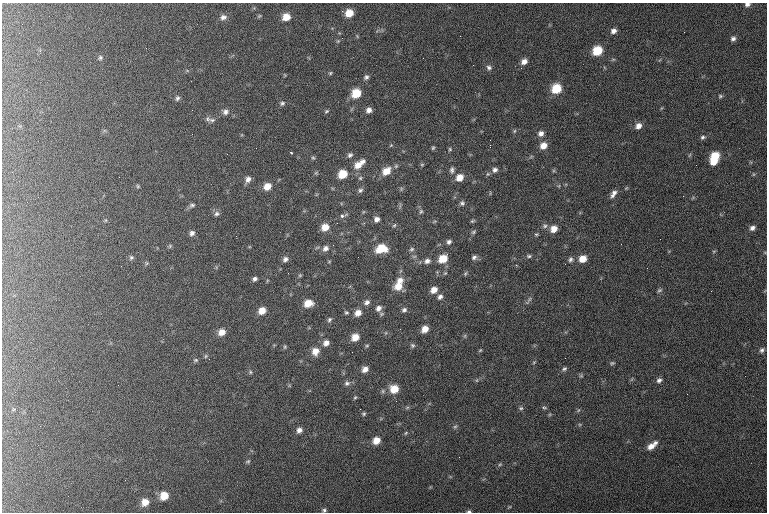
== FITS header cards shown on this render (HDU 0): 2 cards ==
NAXIS1  =                  765 / length of data axis 1
NAXIS2  =                  510 / length of data axis 2

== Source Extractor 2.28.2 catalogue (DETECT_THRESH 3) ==
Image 765 x 510 px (HDU 0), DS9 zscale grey, 1 PNG px = 1 image px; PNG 769 x 514 px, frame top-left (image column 1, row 510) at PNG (2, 3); no overlay
Background 129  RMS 7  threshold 20.9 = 3 sigma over >= 5 px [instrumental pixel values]
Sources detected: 146; all 146 listed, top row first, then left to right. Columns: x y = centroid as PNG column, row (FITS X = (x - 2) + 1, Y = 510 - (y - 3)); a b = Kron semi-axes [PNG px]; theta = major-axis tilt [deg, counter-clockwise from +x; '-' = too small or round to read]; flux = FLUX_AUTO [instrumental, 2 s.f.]
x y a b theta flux
747 4 6 5 - 1400
349 13 7 6 - 6300
259 16 5 4 - 510
223 17 8 6 21 1700
286 17 7 6 - 5600
613 31 7 6 - 2200
684 32 2 2 - 300
342 38 2 2 - 250
733 39 6 6 - 1400
146 48 2 2 - 280
40 51 5 4 - 670
597 51 8 7 - 13000
100 58 7 6 - 1100
524 61 8 6 40 2700
489 67 7 6 - 1400
330 73 5 4 - 560
366 77 6 5 - 1100
556 89 8 7 - 14000
356 93 8 7 - 11000
720 96 6 5 - 700
177 98 7 6 - 1100
282 103 7 6 - 1000
369 110 6 6 - 2200
326 111 6 4 22 610
225 112 8 7 - 1800
207 119 7 7 - 1200
212 120 9 5 -8 1200
638 126 8 7 - 2700
514 131 6 4 87 580
541 134 7 6 - 2000
703 137 6 5 - 970
391 145 5 4 - 490
490 145 3 2 - 4200
543 146 7 6 - 4200
433 148 5 4 - 640
450 149 5 4 - 550
291 152 3 2 - 640
350 155 7 6 - 1300
715 156 8 7 - 11000
313 158 5 5 - 590
363 161 6 6 - 1500
714 161 7 6 - 6400
358 165 11 8 42 5000
422 165 6 4 1 500
452 170 8 5 90 1300
495 170 6 6 - 1500
386 171 11 9 39 6200
343 174 8 7 - 9600
753 174 5 3 - 490
460 177 8 7 - 4600
360 178 6 5 - 890
248 179 8 6 71 2100
138 186 5 4 - 590
267 186 7 6 - 4800
401 189 6 4 72 630
360 190 7 6 - 1300
613 194 11 5 57 2200
462 203 6 5 - 1100
192 205 9 6 16 1300
421 211 7 5 87 870
363 212 6 4 71 540
216 214 8 6 26 1400
342 216 8 4 17 1800
377 219 6 6 - 2300
472 221 5 3 - 600
394 225 6 5 - 690
545 226 7 6 - 1100
325 227 8 7 - 5600
752 228 7 5 32 1700
554 229 7 6 - 4300
473 232 6 4 28 690
192 233 7 6 - 1700
536 234 5 4 - 550
236 236 2 2 - 540
449 242 5 5 - 1200
170 246 6 5 - 700
325 248 8 7 - 2300
381 249 11 8 11 11000
412 249 7 6 - 970
714 251 5 3 - 480
529 256 7 5 -8 900
131 257 6 6 - 930
474 257 7 5 28 1300
285 259 6 5 - 1500
443 259 8 6 37 8500
570 259 7 6 - 1200
583 259 7 7 - 5400
427 261 8 6 22 1900
146 263 6 4 -72 560
516 265 3 3 - 520
647 268 2 2 - 290
288 273 3 2 - 400
465 274 6 4 59 540
300 275 5 4 - 480
255 279 4 4 - 1200
400 280 9 7 15 3100
398 286 9 8 - 5700
434 290 7 5 37 3500
659 290 8 5 37 890
440 297 7 5 53 1500
529 300 14 4 58 1200
367 302 8 6 28 1700
308 303 8 6 9 6200
378 308 8 7 - 2300
404 310 6 6 - 1100
262 311 7 6 - 4700
346 312 5 4 - 670
358 313 8 6 33 3500
329 320 7 5 48 910
425 329 7 5 49 4200
222 332 7 7 - 3700
355 337 7 6 - 5200
326 343 7 6 - 2500
412 345 7 6 - 840
285 347 6 4 70 610
480 350 5 4 - 440
762 350 6 5 - 1200
315 351 9 8 - 4500
206 356 6 4 88 580
196 360 6 5 - 670
534 362 5 3 - 480
612 363 7 4 1 710
365 369 7 6 - 2700
564 369 6 5 - 910
250 372 6 4 -89 570
581 376 6 4 0 630
659 380 6 5 - 1400
347 383 8 7 - 1400
394 389 8 8 - 7400
355 397 5 4 - 530
521 408 7 5 1 820
544 408 7 3 -8 590
13 410 6 4 20 690
364 414 4 4 - 650
455 427 6 4 2 670
299 430 7 6 - 2100
406 433 5 3 - 470
376 440 7 6 - 5000
652 445 13 6 37 4200
459 457 2 2 - 340
248 461 7 5 24 770
500 464 6 4 44 610
164 496 7 6 - 6900
145 502 6 6 - 4200
324 510 5 4 - 840
469 511 5 4 - 750
At the frame edge (FLAGS 8, measured only in part): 3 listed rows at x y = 747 4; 324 510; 469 511